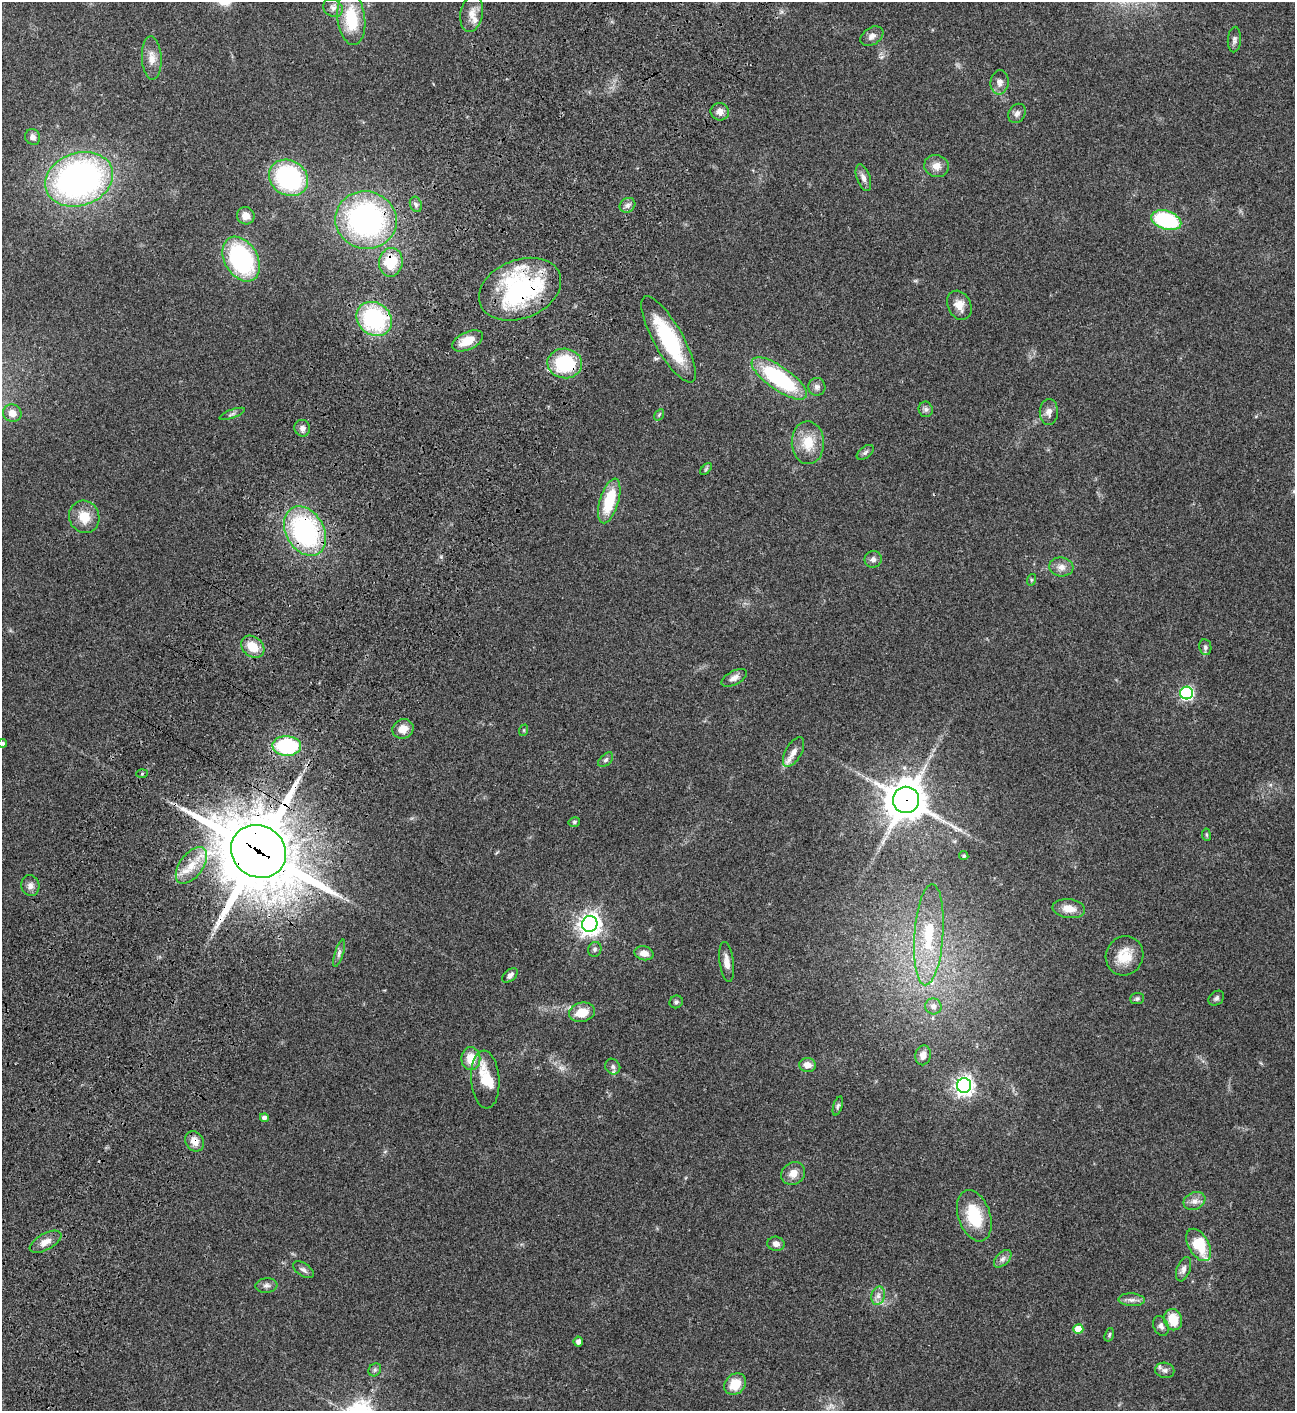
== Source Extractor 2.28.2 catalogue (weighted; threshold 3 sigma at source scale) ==
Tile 7 of 4 x 4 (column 3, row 2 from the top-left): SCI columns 3089-4381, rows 3023-4431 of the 6048 x 6047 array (HDU 1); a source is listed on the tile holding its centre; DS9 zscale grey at full resolution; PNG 1297 x 1413 px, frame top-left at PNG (2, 2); each listed source drawn as its Kron ellipse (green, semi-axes under 4 px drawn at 4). Shown black and unused: <1% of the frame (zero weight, under 3 of 4 exposures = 13% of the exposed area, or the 3 px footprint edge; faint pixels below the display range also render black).
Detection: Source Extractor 2.28.2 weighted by HDU 2 'WHT'; one run over the whole footprint, this tile lists its part. Background 0.0644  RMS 0.0059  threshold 0.0263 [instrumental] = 3 sigma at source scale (4.5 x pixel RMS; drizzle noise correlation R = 1.50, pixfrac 1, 0.05/0.05 arcsec/px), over >= 5 px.
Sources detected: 111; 1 too faint to see at this stretch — neither listed nor drawn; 5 inside a brighter listed object's ellipse — not listed separately; the other 105 listed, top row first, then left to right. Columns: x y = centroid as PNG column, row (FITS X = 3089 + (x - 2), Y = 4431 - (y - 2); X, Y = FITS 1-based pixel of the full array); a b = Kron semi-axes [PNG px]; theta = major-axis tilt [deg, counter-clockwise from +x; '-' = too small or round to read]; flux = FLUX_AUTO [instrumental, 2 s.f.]
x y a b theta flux
333 8 10 8 -36 2.8
472 14 18 11 80 5.2
351 19 27 13 -83 24
872 36 12 8 32 3.1
1234 40 13 6 87 2
152 58 21 10 -87 5.6
1000 82 12 9 84 3
720 112 9 8 - 3.3
1017 113 10 8 58 2.3
33 137 8 7 - 2.5
936 166 12 11 - 4.9
289 178 20 17 -33 67
863 178 14 6 -71 2.9
79 179 35 26 19 190
416 204 8 6 -69 1.5
628 205 8 7 - 2
246 216 9 8 - 4.5
366 220 31 28 -15 120
1166 220 15 9 -18 50
241 259 24 16 -59 70
391 262 14 12 82 17
520 289 42 29 22 86
959 305 15 11 -64 6.1
374 319 19 16 -39 59
669 339 49 14 -60 46
468 341 16 9 25 9.5
565 363 17 15 -5 33
779 378 32 12 -35 56
817 387 9 8 - 2.2
926 409 8 7 - 1.7
1049 412 13 9 89 3.5
12 413 9 8 - 4.6
232 414 13 4 20 1.3
659 415 6 4 56 0.68
302 428 8 8 - 2.3
808 443 21 16 -88 13
865 452 10 5 37 1.5
706 469 7 4 46 0.87
609 501 23 9 73 21
84 517 16 15 - 9.5
305 531 26 19 -60 90
873 559 8 8 - 2.2
1061 567 12 9 -5 3.9
1031 580 6 4 72 0.66
253 647 13 10 -40 9.7
1205 647 8 6 -80 1.3
734 678 14 7 27 3.3
1187 693 6 6 - 85
403 729 11 9 24 6.2
524 730 6 4 72 0.59
3 743 4 4 - 1.2
287 746 14 10 -2 47
794 752 16 8 61 4.5
606 760 9 5 45 1.3
142 774 5 3 - 0.57
906 800 13 13 - 1400
574 822 6 4 15 0.76
1206 835 6 3 -81 0.73
258 851 28 25 -34 5200
964 856 5 4 - 0.87
191 865 21 11 53 9.3
30 886 10 9 - 2.8
1069 909 16 9 -7 6.5
590 924 8 7 - 390
929 935 51 14 86 26
595 949 7 6 - 1.3
339 953 14 4 72 1.9
644 953 9 7 -14 4.2
1125 956 20 18 64 12
727 962 20 7 -82 4.3
510 975 9 5 42 2
1216 998 9 6 40 1.4
1137 999 7 5 4 1.1
676 1002 7 6 - 1.3
933 1006 8 8 - 3
582 1012 13 9 14 11
923 1055 10 7 79 4
471 1059 11 9 -88 9.2
808 1065 8 7 - 4.5
613 1067 8 7 - 1.7
485 1079 29 14 -86 13
964 1086 7 7 - 270
838 1106 10 4 72 1.2
264 1118 4 4 - 2
195 1141 11 8 -58 5.1
793 1173 12 11 - 5.2
1194 1201 11 8 23 3.4
974 1216 26 16 -71 22
46 1242 17 8 29 5
776 1244 8 7 - 2.8
1199 1245 18 10 -60 21
1003 1259 10 6 45 2.2
1183 1269 13 6 70 2.5
303 1270 12 6 -34 1.9
266 1285 11 7 5 2.2
878 1296 9 6 76 2.7
1132 1300 13 6 -3 2.6
1173 1320 11 9 -72 12
1161 1326 10 7 -65 2.2
1078 1329 5 5 - 12
1109 1335 7 4 72 0.8
578 1342 5 4 - 2
375 1370 7 6 - 1.2
1165 1370 10 7 -11 2.4
735 1384 12 9 43 11
Overlapping masked pixels (flux is a lower limit): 9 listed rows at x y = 366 220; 391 262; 520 289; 374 319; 565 363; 305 531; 906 800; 258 851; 195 1141
Isophote crosses this tile's border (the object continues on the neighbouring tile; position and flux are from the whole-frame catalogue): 1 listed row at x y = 3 743